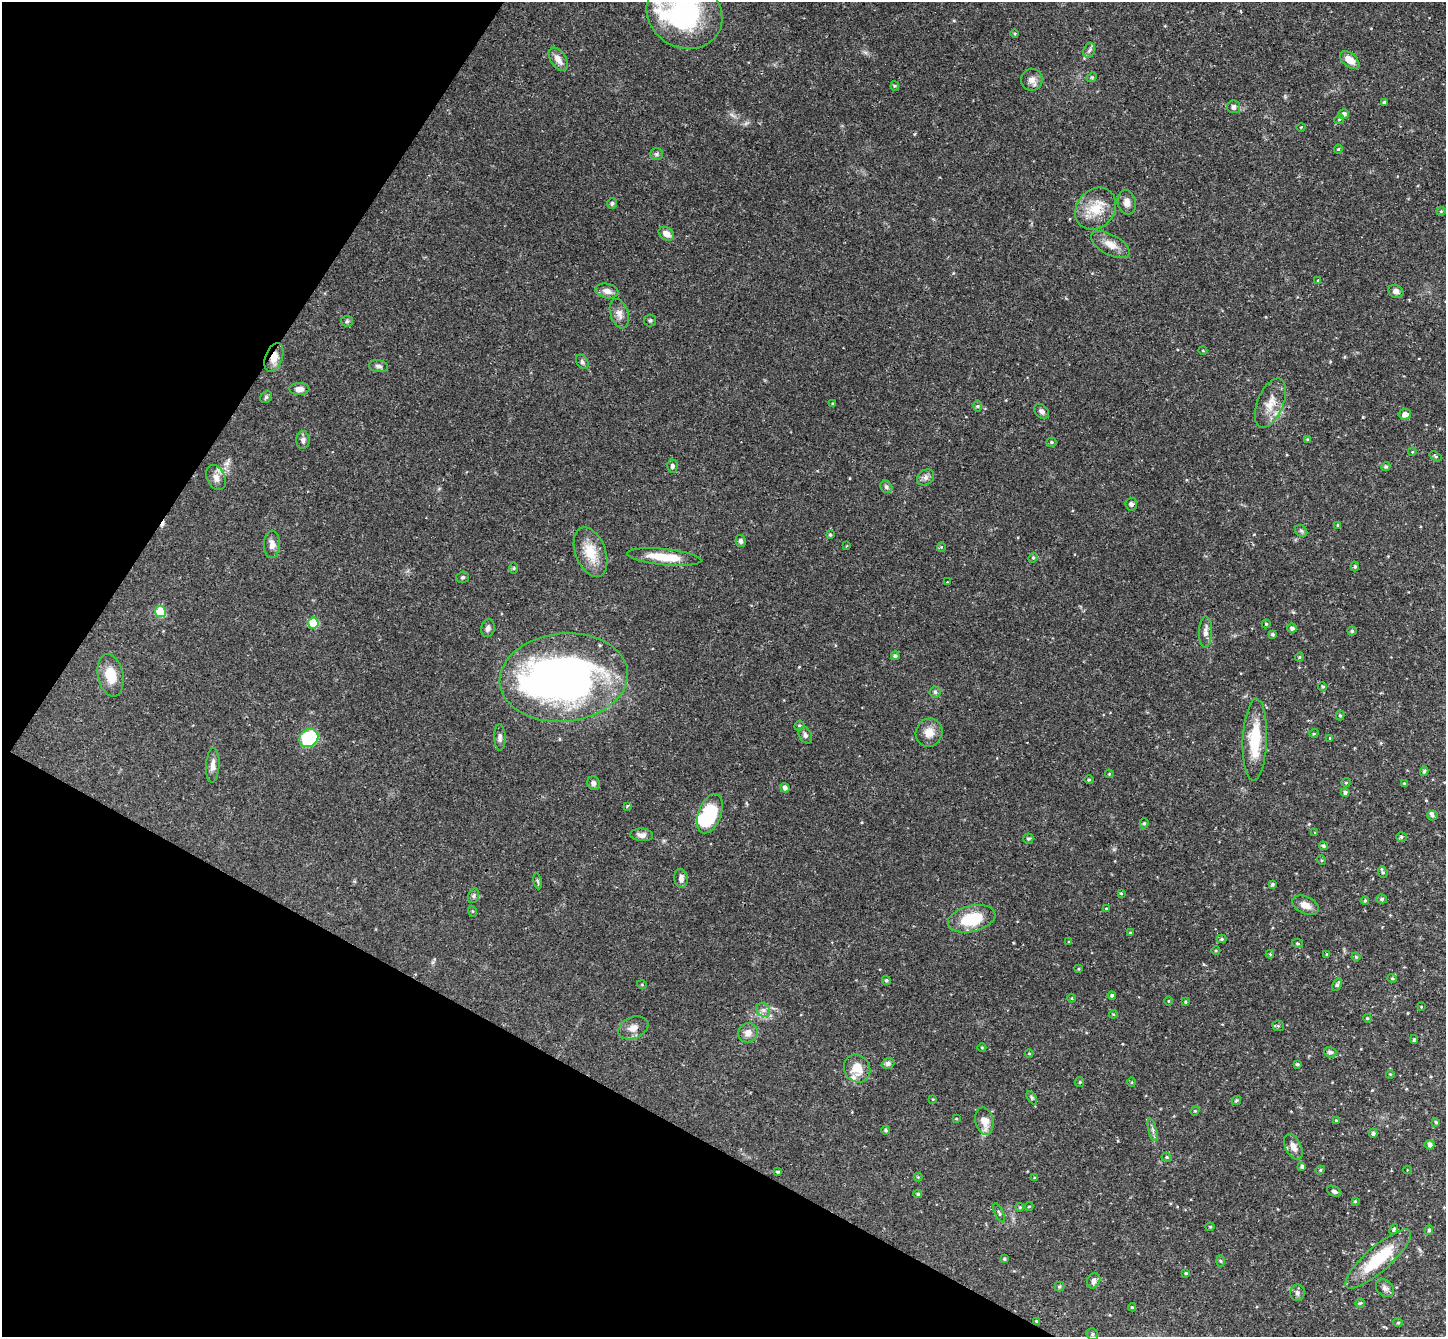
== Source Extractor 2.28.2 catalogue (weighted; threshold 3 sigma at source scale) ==
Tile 9 of 4 x 4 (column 1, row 3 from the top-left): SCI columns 38-1481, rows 1671-3005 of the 5846 x 5873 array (HDU 1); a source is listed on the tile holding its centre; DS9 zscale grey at full resolution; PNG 1448 x 1339 px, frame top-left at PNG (2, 2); each listed source drawn as its Kron ellipse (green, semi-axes under 4 px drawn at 4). Shown black and unused: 26% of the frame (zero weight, under 3 of 4 exposures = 6% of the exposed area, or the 3 px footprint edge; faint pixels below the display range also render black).
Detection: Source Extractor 2.28.2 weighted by HDU 2 'WHT'; one run over the whole footprint, this tile lists its part. Background 0.0589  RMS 0.0036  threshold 0.0164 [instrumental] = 3 sigma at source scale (4.5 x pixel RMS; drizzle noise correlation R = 1.50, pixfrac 1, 0.05/0.05 arcsec/px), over >= 5 px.
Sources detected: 205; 2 inside a brighter object's white glare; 3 cosmic-ray / hot-pixel residue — neither listed nor drawn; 7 inside a brighter listed object's ellipse — not listed separately; the other 193 listed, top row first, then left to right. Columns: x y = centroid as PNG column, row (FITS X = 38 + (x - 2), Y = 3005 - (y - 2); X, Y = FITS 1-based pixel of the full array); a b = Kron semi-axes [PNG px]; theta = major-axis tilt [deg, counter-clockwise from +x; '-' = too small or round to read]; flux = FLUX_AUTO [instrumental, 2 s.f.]
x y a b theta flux
684 14 39 33 -28 59
1015 33 4 3 - 0.39
1089 50 8 5 67 0.99
558 59 13 7 -57 3.1
1350 60 11 7 -39 3.7
1092 77 5 4 - 0.46
1032 80 11 10 - 2.4
895 86 4 4 - 0.44
1384 102 4 3 - 0.52
1234 107 6 6 - 1.4
1344 114 5 5 - 1.4
1339 119 5 4 - 0.47
1301 127 4 3 - 0.28
1338 149 4 4 - 0.4
656 154 6 5 - 0.78
1127 202 12 9 -76 2.5
612 203 5 5 - 0.71
1096 209 23 18 49 8.7
1441 211 4 4 - 0.38
666 234 8 6 -35 2.7
1110 245 21 10 -29 4
1318 280 4 3 - 0.33
607 291 11 7 -11 2.2
1396 291 8 6 -29 1.6
619 314 15 9 -72 2.4
650 320 6 6 - 0.71
347 321 6 5 - 0.65
1203 351 4 3 - 0.28
274 358 15 8 69 3.7
582 362 8 5 -56 0.9
378 366 9 6 -7 1.2
299 389 10 6 -1 1.9
266 397 6 5 - 0.6
1270 403 26 13 67 6
833 404 4 3 - 0.44
977 406 6 4 90 0.54
1042 411 9 6 -45 1.3
1405 414 6 5 - 2.3
303 440 9 7 90 1.2
1308 440 3 3 - 0.47
1051 442 5 4 - 0.47
1412 452 4 3 - 0.32
1436 456 7 3 -36 0.37
672 466 6 5 - 0.82
1386 467 4 4 - 0.65
926 477 9 7 34 1.4
216 478 13 9 -65 2.3
886 487 7 5 -47 0.81
1131 504 6 6 - 0.88
1338 525 4 4 - 0.46
1301 531 7 5 -44 0.62
830 535 3 3 - 0.51
741 541 6 5 - 0.93
272 544 14 8 88 2.4
846 546 3 2 - 0.27
941 547 4 4 - 0.35
591 552 26 15 -69 8.8
664 557 37 8 -6 10
1033 558 5 4 - 0.52
1355 567 5 4 - 0.53
514 568 6 4 89 0.45
462 577 6 5 - 0.61
947 582 3 2 - 0.33
160 611 5 5 - 16
313 623 5 5 - 15
1266 624 4 4 - 0.41
488 628 9 6 73 1.3
1292 628 5 4 - 1
1352 631 4 4 - 0.58
1206 632 16 6 88 2.1
1272 634 4 3 - 0.56
895 656 4 4 - 0.94
1299 657 4 3 - 0.4
111 675 21 12 -78 6.3
564 677 64 44 6 180
1323 687 4 4 - 0.44
935 692 5 5 - 0.7
1340 715 5 4 - 0.45
799 726 5 4 - 0.61
929 733 14 13 - 3.9
1314 733 5 3 - 0.32
805 735 9 6 -62 1.1
500 737 13 5 -88 1.3
309 738 10 8 35 23
1330 738 4 3 - 0.32
1255 740 41 12 88 14
213 765 17 6 86 2.3
1424 771 4 4 - 0.69
1109 774 4 3 - 0.34
1089 780 5 3 - 0.41
1346 782 5 3 - 0.3
593 783 7 6 - 1.3
1404 783 4 3 - 0.4
785 788 5 4 - 1.3
1345 792 4 4 - 0.89
627 806 3 2 - 0.42
710 814 20 11 69 23
1432 816 5 5 - 0.68
1144 823 5 4 - 0.55
1315 833 4 4 - 0.33
642 835 11 6 -4 1.7
1401 837 5 4 - 0.56
1028 839 5 5 - 0.72
1323 846 4 4 - 0.67
1321 860 5 3 - 0.37
1383 872 6 4 -68 0.61
681 878 9 6 -82 1.9
538 881 8 4 -81 0.57
1273 884 4 3 - 0.51
1121 893 3 3 - 0.31
473 896 7 5 73 0.73
1382 899 5 4 - 0.64
1365 901 4 3 - 0.53
1305 905 14 8 -23 3.1
1106 908 4 2 - 0.29
472 911 5 3 - 0.36
972 919 24 13 14 14
1130 933 4 3 - 0.39
1222 939 5 4 - 0.47
1069 942 4 4 - 0.34
1297 943 6 4 -11 0.42
1216 951 4 3 - 0.35
1270 954 4 4 - 0.33
1327 954 4 3 - 0.34
1356 957 4 4 - 0.48
1078 969 3 3 - 0.33
1392 978 4 4 - 0.44
886 980 5 4 - 0.6
1337 984 7 4 60 0.75
642 985 5 3 - 0.32
1112 995 4 4 - 0.63
1072 998 4 3 - 0.29
1168 1001 5 3 - 0.32
1185 1002 4 3 - 0.44
1421 1007 4 3 - 0.29
763 1010 7 6 - 1.3
1113 1014 4 4 - 0.38
1367 1018 4 4 - 0.43
1278 1026 6 5 - 0.56
633 1028 16 10 23 3
748 1033 10 9 - 2.7
1414 1040 4 3 - 0.52
982 1048 4 3 - 0.3
1330 1052 6 5 - 1
1029 1054 4 3 - 0.26
888 1063 6 5 - 1.1
1297 1064 3 3 - 0.54
857 1069 14 12 -58 5.7
1390 1074 4 3 - 0.31
1080 1082 5 4 - 0.45
1132 1082 5 3 - 0.37
1032 1098 7 4 -59 0.62
933 1099 3 3 - 0.27
1236 1100 5 4 - 0.56
1195 1111 4 4 - 0.34
956 1118 4 3 - 0.3
984 1121 14 9 -78 4.7
1336 1121 3 3 - 0.44
1436 1122 4 4 - 0.44
886 1130 4 4 - 0.6
1153 1130 11 3 -75 0.93
1373 1133 5 3 - 0.76
1430 1145 5 4 - 1.2
1293 1147 14 8 -64 2.4
1167 1157 5 4 - 0.48
1302 1166 4 4 - 0.77
1320 1170 5 4 - 0.42
1407 1170 4 3 - 0.24
778 1172 3 3 - 0.45
918 1177 4 4 - 0.31
1034 1178 4 4 - 0.3
1334 1191 8 5 -28 0.89
918 1194 4 4 - 0.56
1355 1201 4 4 - 0.39
1029 1206 4 3 - 0.28
1020 1207 4 3 - 0.46
999 1213 10 4 -66 0.7
1210 1227 4 4 - 0.4
1394 1229 5 4 - 0.57
1429 1230 5 4 - 0.56
1004 1259 4 3 - 0.45
1378 1259 42 12 41 17
1221 1261 5 3 - 0.44
1186 1273 3 3 - 0.39
1094 1281 8 6 71 1.4
1059 1286 5 5 - 0.6
1385 1288 10 8 -41 1.3
1297 1293 8 7 - 1
1360 1303 4 4 - 0.5
1132 1307 4 4 - 0.43
1036 1321 4 3 - 0.39
1398 1323 5 3 - 0.41
1092 1334 6 5 - 0.72
Overlapping masked pixels (flux is a lower limit): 1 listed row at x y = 274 358
Isophote crosses this tile's border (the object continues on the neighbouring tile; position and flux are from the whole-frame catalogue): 1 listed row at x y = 684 14